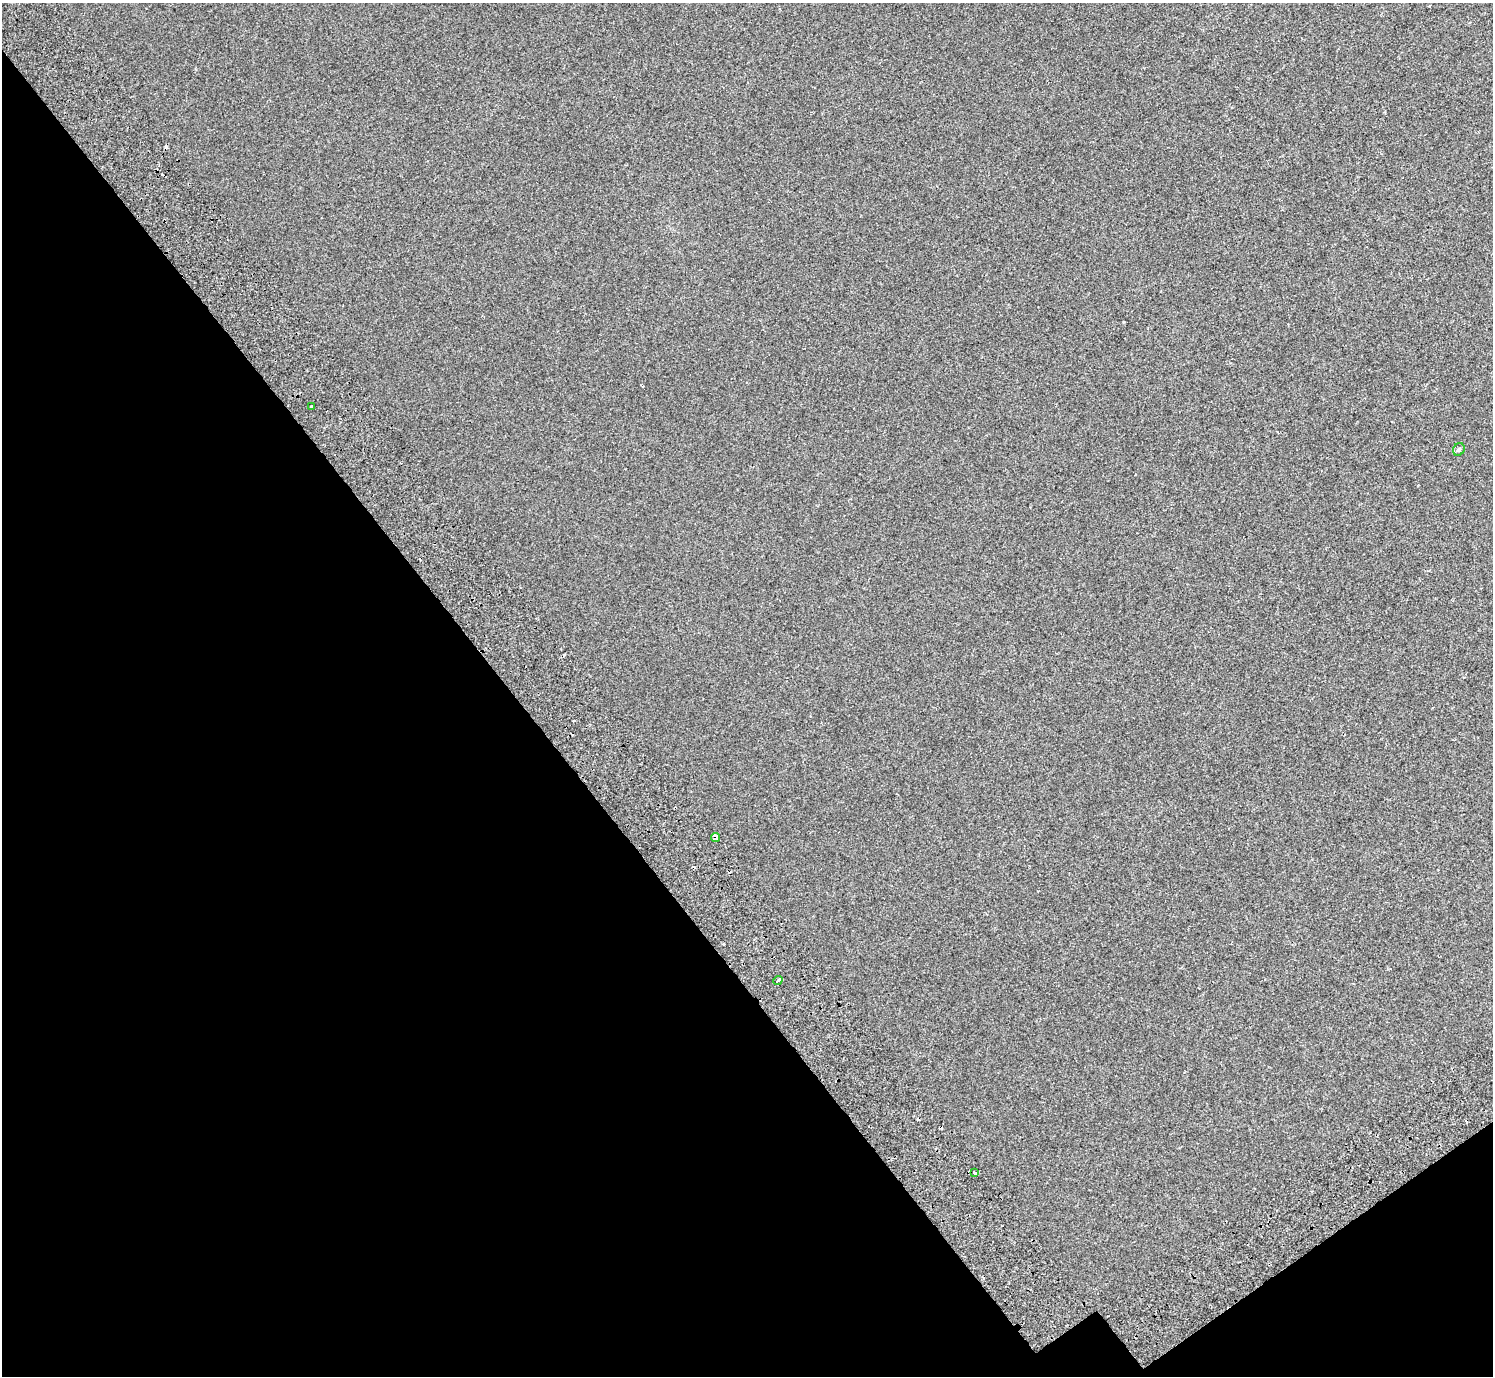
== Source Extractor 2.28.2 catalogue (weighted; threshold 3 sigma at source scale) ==
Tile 14 of 4 x 4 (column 2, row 4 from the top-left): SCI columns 1595-3085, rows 278-1651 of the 6176 x 6111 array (HDU 1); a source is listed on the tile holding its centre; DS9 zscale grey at full resolution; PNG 1495 x 1378 px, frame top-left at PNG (2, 3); each listed source drawn as its Kron ellipse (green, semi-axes under 4 px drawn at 4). Shown black and unused: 37% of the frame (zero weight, under 2 of 3 exposures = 7% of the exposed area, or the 3 px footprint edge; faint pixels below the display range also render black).
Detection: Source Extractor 2.28.2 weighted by HDU 2 'WHT'; one run over the whole footprint, this tile lists its part. Background -9.91e-05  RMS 0.0046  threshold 0.0209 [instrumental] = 3 sigma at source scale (4.5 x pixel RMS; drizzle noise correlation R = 1.50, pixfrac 1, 0.0396/0.0396 arcsec/px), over >= 5 px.
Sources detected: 10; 5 cosmic-ray / hot-pixel residue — neither listed nor drawn; the other 5 listed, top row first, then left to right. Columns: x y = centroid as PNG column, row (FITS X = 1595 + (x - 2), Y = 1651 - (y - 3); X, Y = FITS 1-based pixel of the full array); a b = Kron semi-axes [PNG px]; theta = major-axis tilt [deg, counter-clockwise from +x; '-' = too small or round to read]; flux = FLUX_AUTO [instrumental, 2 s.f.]
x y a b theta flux
312 407 3 3 - 6.5
1459 449 7 5 57 0.77
715 837 4 3 - 6.3
778 980 5 3 - 5
975 1173 3 3 - 4.1
Overlapping masked pixels (flux is a lower limit): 2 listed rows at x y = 715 837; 975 1173